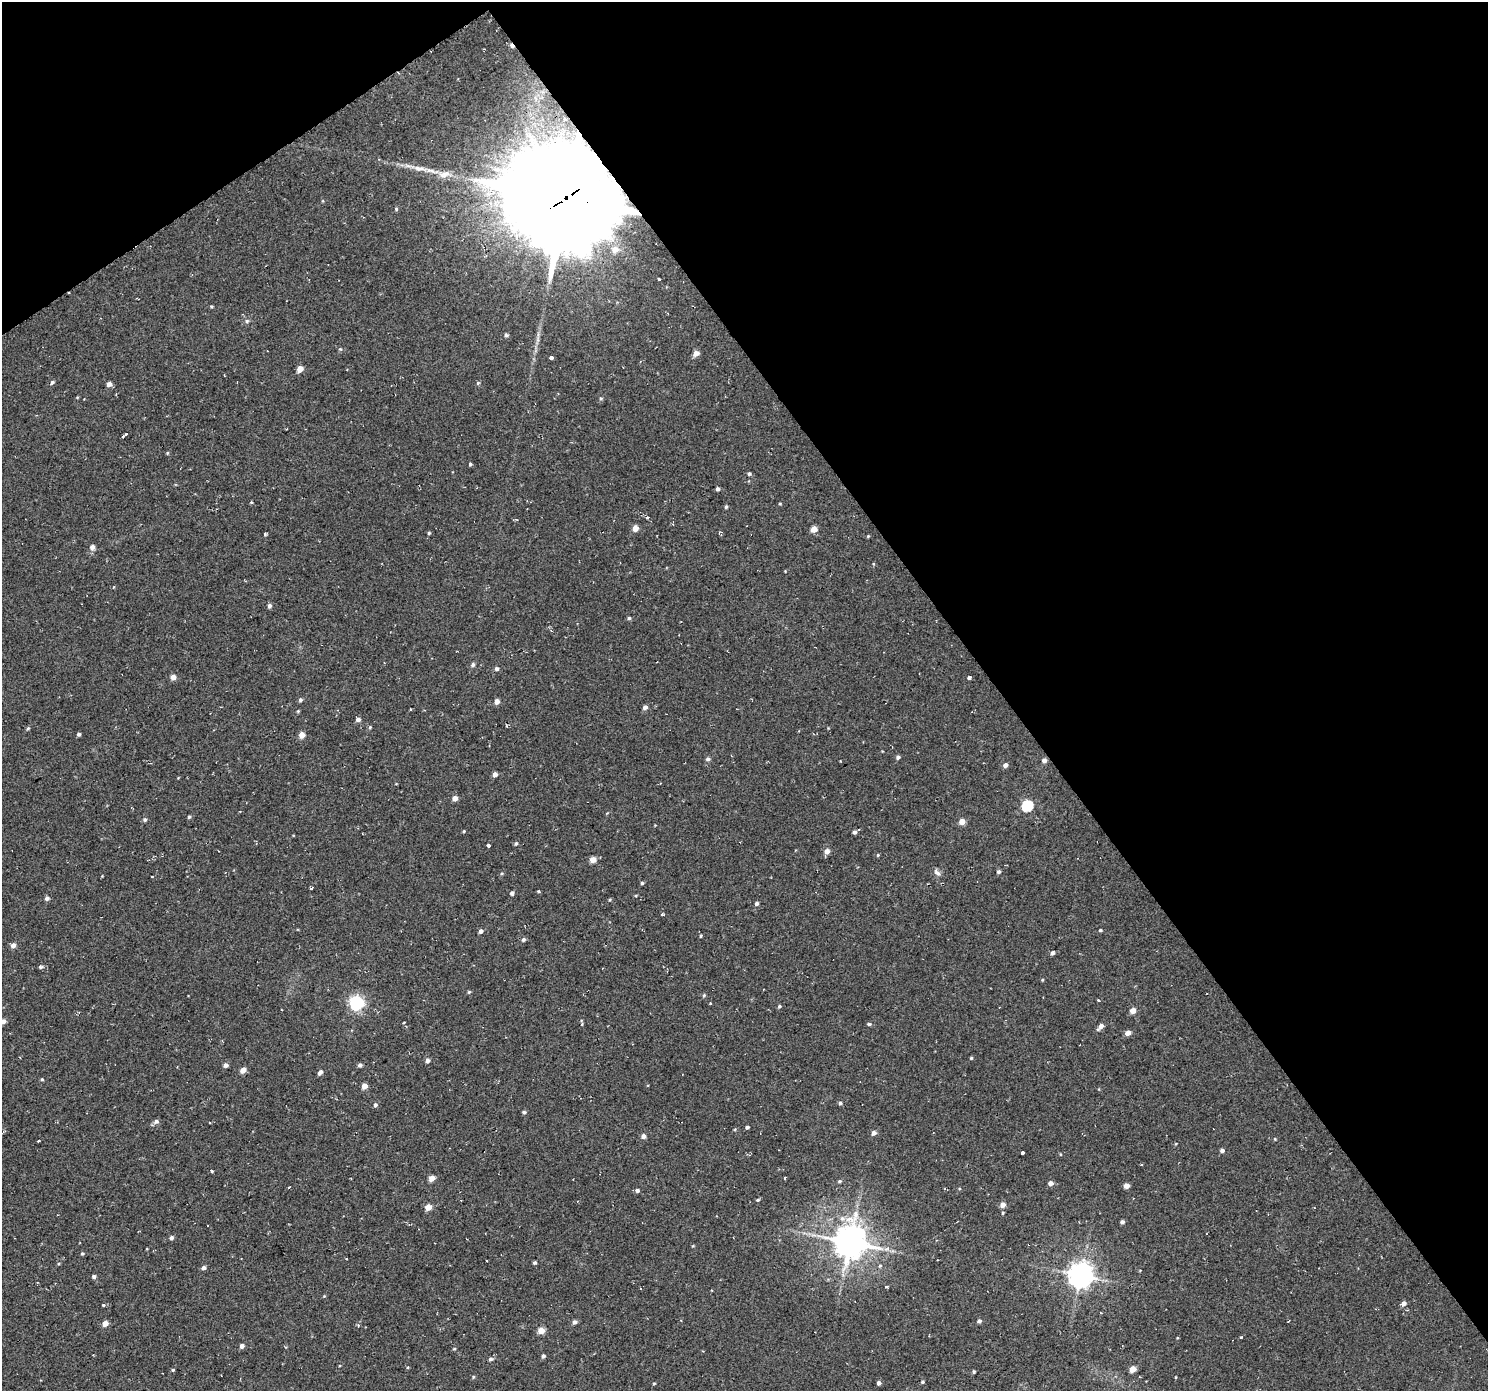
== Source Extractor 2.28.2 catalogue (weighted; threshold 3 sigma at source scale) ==
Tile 3 of 4 x 4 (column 3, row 1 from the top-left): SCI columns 2972-4457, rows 4359-5747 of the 5946 x 5873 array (HDU 1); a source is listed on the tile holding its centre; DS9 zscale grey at full resolution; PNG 1490 x 1393 px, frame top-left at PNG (2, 2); no overlay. Shown black and unused: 37% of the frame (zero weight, under 2 of 3 exposures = <1% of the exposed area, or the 3 px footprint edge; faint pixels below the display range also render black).
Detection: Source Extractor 2.28.2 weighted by HDU 2 'WHT'; one run over the whole footprint, this tile lists its part. Background 0.0599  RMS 0.0093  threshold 0.0417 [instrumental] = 3 sigma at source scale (4.5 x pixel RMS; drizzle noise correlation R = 1.50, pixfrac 1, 0.0396/0.0396 arcsec/px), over >= 5 px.
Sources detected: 161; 6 cosmic-ray / hot-pixel residue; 1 long thin detection or spike segment (spike, bleed or trail) — not listed; the other 154 listed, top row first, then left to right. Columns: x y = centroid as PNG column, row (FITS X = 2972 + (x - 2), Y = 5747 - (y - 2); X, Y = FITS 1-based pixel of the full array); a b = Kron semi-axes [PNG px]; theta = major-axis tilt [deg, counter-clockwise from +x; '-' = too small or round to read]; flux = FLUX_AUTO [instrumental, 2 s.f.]
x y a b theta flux
444 174 17 7 14 6.6
565 198 35 31 -16 20000
396 209 4 4 - 1.1
615 250 4 3 - 3.2
659 279 4 3 - 4
211 306 4 4 - 0.98
247 321 6 5 - 1.6
506 335 5 4 - 1.6
340 349 5 4 - 1.2
696 353 5 5 - 6.7
551 358 3 3 - 12
300 369 5 4 - 9.1
52 382 5 4 - 1.9
478 383 5 5 - 1.2
109 384 5 5 - 4
116 394 4 2 - 0.71
601 398 5 4 - 1.2
126 434 3 3 - 2.7
167 453 4 4 - 0.92
470 464 4 4 - 1.3
749 474 4 4 - 1.7
718 489 4 4 - 1.9
251 502 4 4 - 0.95
780 504 3 3 - 0.89
726 507 5 4 - 1.2
647 518 3 3 - 2.1
635 528 5 4 - 8.6
814 529 5 5 - 8.7
429 533 4 4 - 1.1
265 534 5 3 - 1.2
868 536 5 4 - 0.83
92 547 6 5 - 4
269 606 5 5 - 2.4
629 618 4 4 - 1.5
473 664 5 5 - 2.1
497 669 5 5 - 2.3
173 677 5 5 - 6.2
969 677 3 3 - 13
300 700 5 4 - 1.9
497 701 5 5 - 5
645 707 5 4 - 3.5
298 711 5 4 - 0.97
358 720 5 4 - 3.6
370 727 5 4 - 1.1
28 728 5 4 - 1.1
79 734 4 3 - 1.9
302 735 5 4 - 8.8
898 757 4 4 - 2.4
708 759 5 5 - 2.5
1044 760 6 5 - 2.5
1005 765 5 5 - 3.5
495 774 5 4 - 4
455 798 5 4 - 6.2
1027 805 6 5 - 71
189 817 4 4 - 1.3
145 820 5 5 - 1.6
962 822 5 5 - 8.8
464 831 4 3 - 0.9
855 832 5 4 - 2.5
516 843 5 4 - 1.4
488 845 4 3 - 3.7
827 851 5 5 - 6
878 855 4 4 - 0.89
593 859 5 4 - 9.2
998 872 5 4 - 1.8
937 873 11 6 -45 3.2
642 883 4 4 - 1.3
311 888 4 3 - 2.2
538 891 3 3 - 3.9
512 893 4 4 - 2.4
636 895 4 3 - 0.91
47 898 5 5 - 2.8
756 903 5 4 - 2.3
663 914 5 2 - 1.2
1100 930 4 3 - 1.2
481 931 4 4 - 3
701 936 4 3 - 0.97
523 939 5 4 - 1.8
13 945 5 5 - 4.5
1052 953 5 4 - 2
40 967 6 4 1 1.6
1042 980 4 3 - 0.8
469 992 4 4 - 1.3
704 995 5 4 - 1.4
356 1003 6 6 - 210
710 1003 3 3 - 3.6
779 1006 5 4 - 1.4
1133 1011 5 4 - 7.8
3 1021 5 5 - 3.8
404 1022 3 2 - 0.83
869 1024 5 4 - 1.7
1101 1026 8 4 49 5.2
1128 1033 5 4 - 6.1
971 1058 4 4 - 1.1
427 1061 5 4 - 3.7
226 1065 5 5 - 3
360 1065 4 4 - 2.8
243 1070 5 4 - 8
320 1072 7 4 53 3
42 1079 4 4 - 1.1
364 1086 4 4 - 7.2
840 1103 5 5 - 1.6
375 1105 5 4 - 2.2
524 1112 5 3 - 1.7
156 1121 6 6 - 2.9
747 1127 4 3 - 1.9
874 1133 5 5 - 3.7
643 1136 4 4 - 4.3
1275 1139 4 3 - 0.82
38 1141 3 2 - 1.1
1222 1150 5 4 - 2.7
1022 1152 3 3 - 11
1141 1164 3 2 - 0.85
211 1171 3 3 - 2.9
432 1178 5 4 - 8.9
785 1178 4 2 - 1
1050 1183 5 4 - 4.2
1126 1186 5 4 - 5.2
289 1187 3 2 - 0.72
637 1190 5 4 - 2.2
758 1200 5 4 - 1.3
1003 1205 5 5 - 5.4
428 1207 5 4 - 11
1003 1213 4 3 - 0.87
1122 1222 4 4 - 3.1
171 1238 5 4 - 2.5
850 1242 10 10 - 2000
82 1253 4 4 - 1.2
534 1263 4 3 - 1.6
880 1266 5 4 - 1.3
204 1268 5 4 - 2.7
1080 1275 8 8 - 870
94 1276 4 4 - 1.9
886 1287 3 3 - 6.3
324 1296 4 4 - 0.73
1403 1303 5 5 - 4.1
103 1305 3 3 - 3.9
979 1321 4 4 - 2.2
574 1322 5 4 - 2.5
105 1324 5 4 - 8.4
541 1331 5 4 - 13
1241 1337 3 3 - 3.2
242 1346 4 4 - 3.9
454 1349 5 3 - 0.86
543 1356 5 4 - 2.1
490 1359 5 4 - 2.2
1133 1369 5 4 - 12
173 1370 3 3 - 1.2
974 1372 5 3 - 1.1
473 1377 5 3 - 0.93
1176 1377 3 2 - 0.78
922 1382 4 3 - 1.1
654 1383 3 3 - 1
879 1383 5 4 - 2.6
Overlapping masked pixels (flux is a lower limit): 1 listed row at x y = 565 198
Isophote crosses this tile's border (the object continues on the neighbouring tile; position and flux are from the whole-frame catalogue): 1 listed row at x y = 3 1021